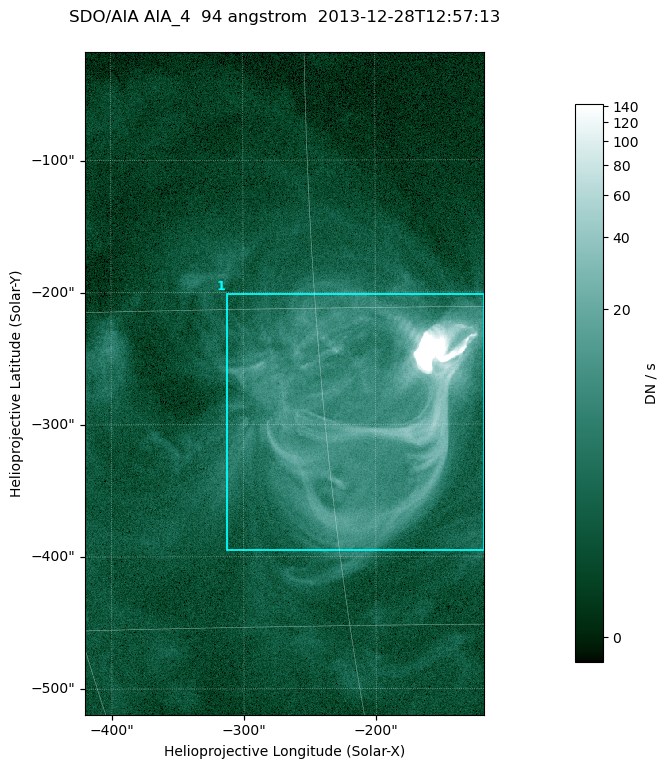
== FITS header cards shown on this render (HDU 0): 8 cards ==
TELESCOP= 'SDO/AIA '
INSTRUME= 'AIA_4   '
WAVELNTH=                   94
WAVEUNIT= 'angstrom'
DATE-OBS= '2013-12-28T12:57:13.12'
CTYPE1  = 'HPLN-TAN'
CTYPE2  = 'HPLT-TAN'
BUNIT   = 'DN / s  '

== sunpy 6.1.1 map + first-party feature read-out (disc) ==
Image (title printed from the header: SDO/AIA AIA_4  94 angstrom  2013-12-28T12:57:13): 503 x 835 px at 0.6 arcsec/px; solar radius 976 arcsec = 1626 px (partial field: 5.1% of the solar disc is inside the frame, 100% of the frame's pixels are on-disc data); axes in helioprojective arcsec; data unit DN / s (BUNIT, on the colour bar)
Orientation: roll -0.138 deg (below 1 deg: not rotated)
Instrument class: DISC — disc imager (sunpy class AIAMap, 94 A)
Bright regions (active regions / flare kernels): reference = the on-disc median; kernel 5 px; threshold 5 sigma = 6.85 DN / s over a disc level ~1.81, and >= 1.15x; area >= 420 px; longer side >= 6 px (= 3.6 arcsec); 1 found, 1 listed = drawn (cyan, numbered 1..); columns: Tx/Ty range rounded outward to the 2 arcsec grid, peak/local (2 s.f.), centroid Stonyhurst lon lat
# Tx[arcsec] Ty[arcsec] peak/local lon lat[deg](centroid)
1 -314..-116 -396..-200 1015 -13 -20